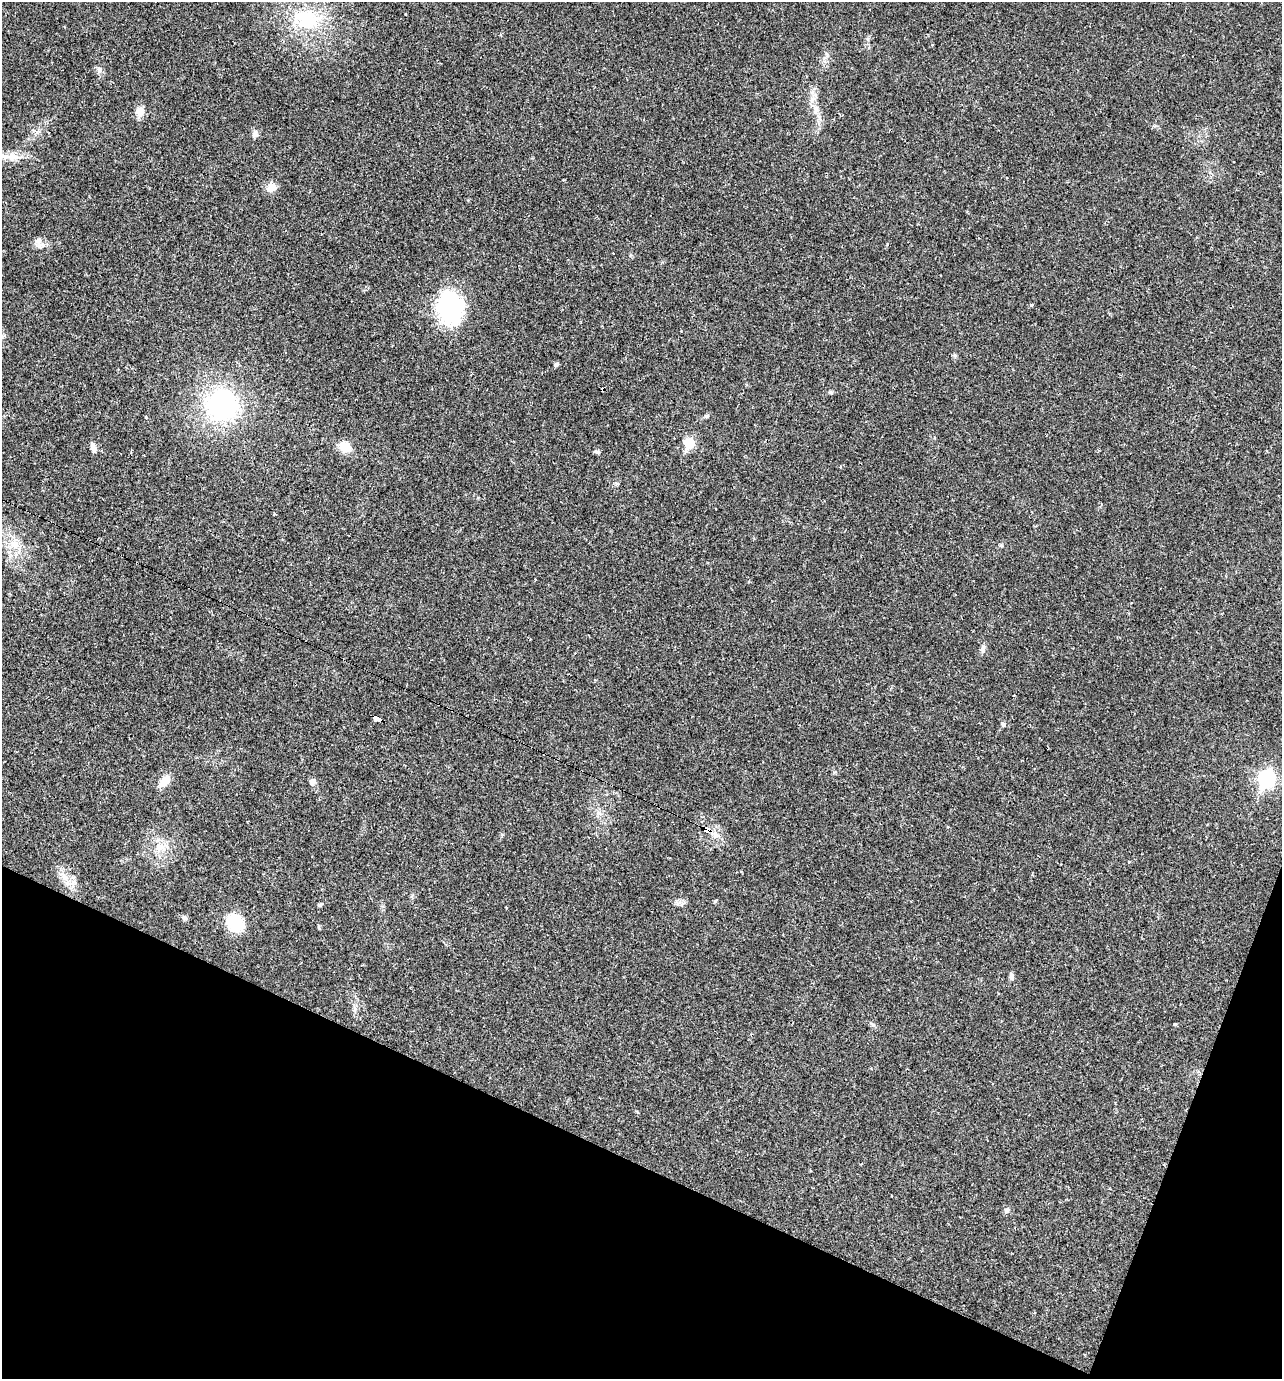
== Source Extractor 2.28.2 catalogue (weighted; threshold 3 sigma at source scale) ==
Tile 15 of 4 x 4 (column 3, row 4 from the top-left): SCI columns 2829-4108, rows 1-1377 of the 5523 x 5509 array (HDU 1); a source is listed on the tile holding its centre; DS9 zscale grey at full resolution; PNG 1284 x 1381 px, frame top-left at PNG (2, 2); no overlay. Shown black and unused: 19% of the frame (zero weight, under 2 of 3 exposures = <1% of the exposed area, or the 3 px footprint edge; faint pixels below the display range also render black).
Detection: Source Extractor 2.28.2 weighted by HDU 2 'WHT'; one run over the whole footprint, this tile lists its part. Background 0.0291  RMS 0.0039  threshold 0.0177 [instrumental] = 3 sigma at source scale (4.5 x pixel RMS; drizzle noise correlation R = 1.50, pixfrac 1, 0.05/0.05 arcsec/px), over >= 5 px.
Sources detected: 42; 3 cosmic-ray / hot-pixel residue — not listed; the other 39 listed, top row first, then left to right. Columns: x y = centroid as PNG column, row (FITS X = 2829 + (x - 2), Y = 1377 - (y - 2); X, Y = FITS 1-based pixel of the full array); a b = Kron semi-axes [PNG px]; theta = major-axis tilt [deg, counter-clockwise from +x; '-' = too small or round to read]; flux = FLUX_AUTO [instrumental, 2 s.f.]
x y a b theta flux
307 19 38 29 -18 26
501 35 5 3 - 0.36
932 45 3 3 - 0.42
99 70 9 6 90 1.2
816 109 13 7 86 2.4
140 112 10 9 - 4.1
255 134 9 8 - 1.4
13 157 19 11 5 5
271 188 11 10 - 3.7
38 241 9 8 - 1.9
887 244 5 3 - 0.47
1032 305 4 3 - 0.57
450 307 42 30 -83 33
955 356 6 5 - 0.66
556 364 6 5 - 0.69
831 392 6 5 - 0.56
222 405 28 27 - 62
146 417 3 3 - 0.6
690 443 7 6 - 16
93 447 14 6 -70 1.9
345 447 11 8 -30 7.9
598 452 8 5 -17 0.76
15 545 14 12 -45 5.1
983 648 11 6 -87 1.4
377 719 9 4 -24 36
1003 724 6 4 -76 0.72
1267 778 9 7 66 84
164 781 17 9 50 4.3
312 782 8 7 - 1.4
706 830 6 4 -20 84
716 835 11 6 -34 2
161 848 14 10 13 4.1
1129 862 4 2 - 0.31
320 905 7 4 31 0.58
184 918 9 5 -38 0.9
235 923 15 13 -42 19
1011 977 10 5 -81 1.2
1175 1024 4 3 - 0.45
1007 1210 7 6 - 0.95
Overlapping masked pixels (flux is a lower limit): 2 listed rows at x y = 377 719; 706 830
Unlisted compact peaks at least as high as the median listed source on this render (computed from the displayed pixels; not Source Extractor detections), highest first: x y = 707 416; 873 1025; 1001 545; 37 132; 715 901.